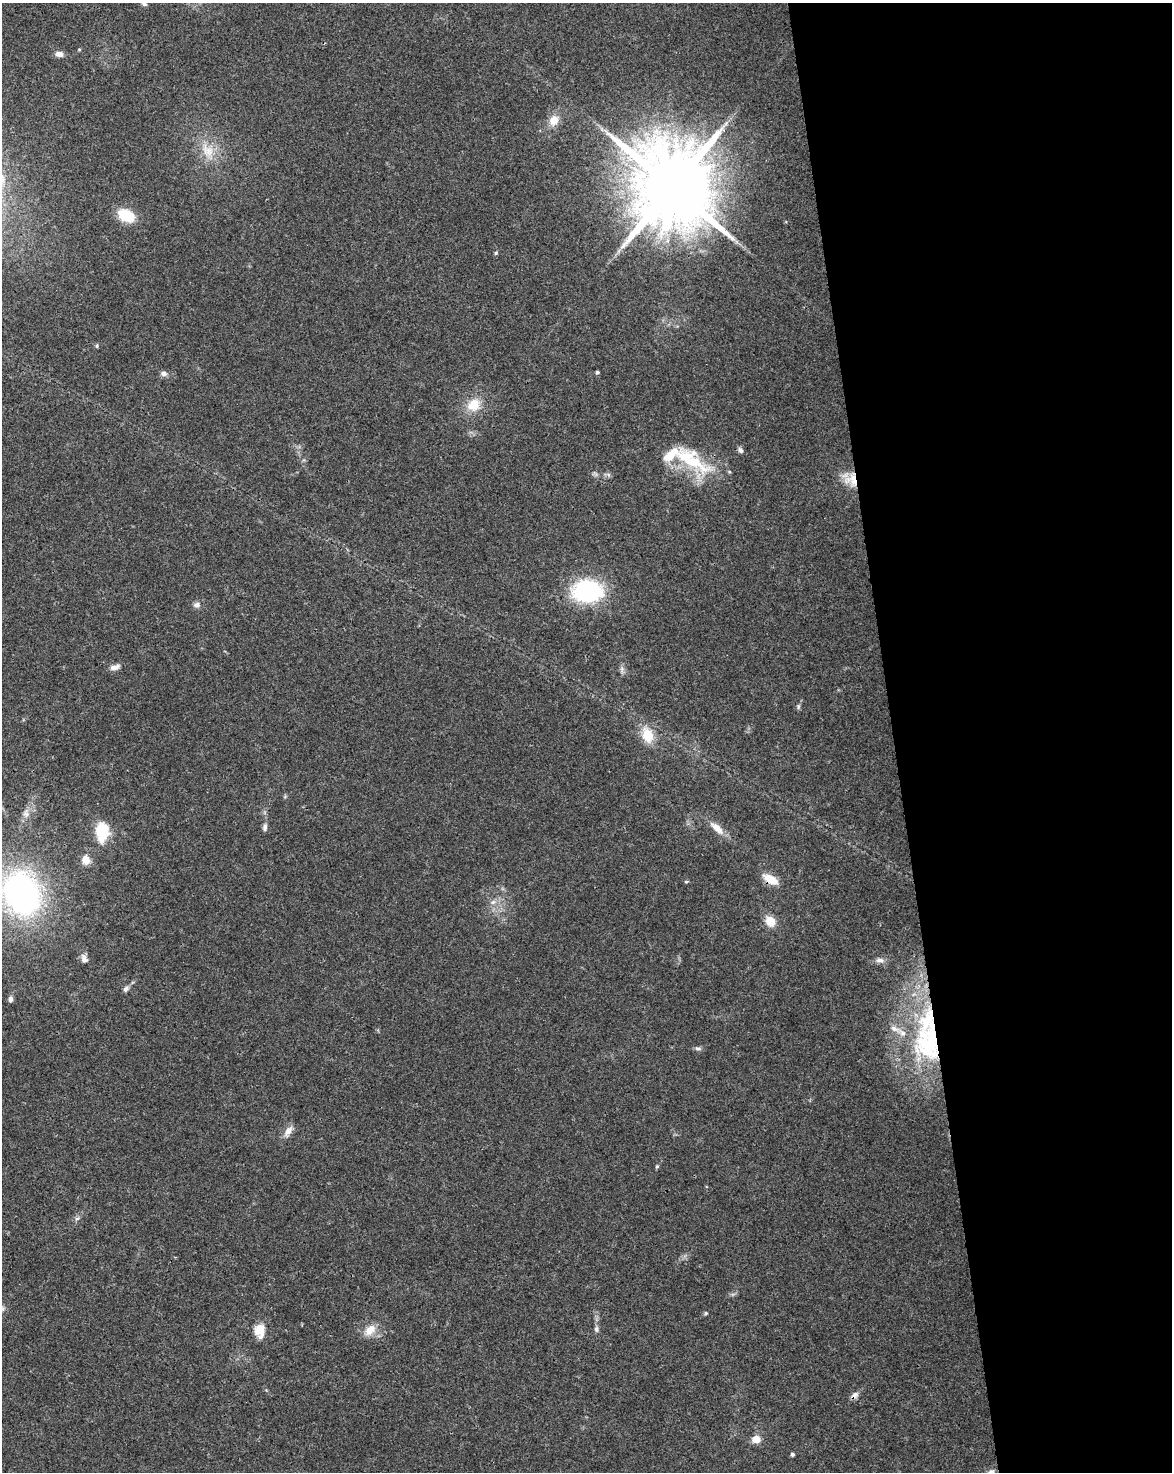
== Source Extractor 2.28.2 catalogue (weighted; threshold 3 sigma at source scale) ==
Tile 8 of 4 x 3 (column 4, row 2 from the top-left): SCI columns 3565-4734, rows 1538-3007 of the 4791 x 4502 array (HDU 1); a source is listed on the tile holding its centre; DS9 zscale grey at full resolution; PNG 1174 x 1474 px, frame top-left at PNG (2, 3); no overlay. Shown black and unused: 24% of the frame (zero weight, under 3 of 4 exposures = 5% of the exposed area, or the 3 px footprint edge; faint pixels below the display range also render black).
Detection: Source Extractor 2.28.2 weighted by HDU 2 'WHT'; one run over the whole footprint, this tile lists its part. Background 0.0306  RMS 0.0036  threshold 0.0162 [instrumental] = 3 sigma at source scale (4.5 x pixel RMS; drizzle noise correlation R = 1.50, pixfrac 1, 0.0396/0.0396 arcsec/px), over >= 5 px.
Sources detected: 52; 5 inside a brighter listed object's ellipse — not listed separately; the other 47 listed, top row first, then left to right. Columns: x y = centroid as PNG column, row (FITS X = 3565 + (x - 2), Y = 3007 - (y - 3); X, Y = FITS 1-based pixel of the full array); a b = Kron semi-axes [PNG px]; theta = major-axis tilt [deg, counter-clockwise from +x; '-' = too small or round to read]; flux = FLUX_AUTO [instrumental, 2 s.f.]
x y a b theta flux
144 4 8 5 -19 0.97
59 54 8 6 -5 2.2
554 120 14 12 66 4.3
207 151 25 15 -58 8.3
672 187 22 21 - 5900
126 215 14 10 -24 14
496 253 5 5 - 0.45
97 346 6 4 -90 0.46
597 372 4 4 - 0.74
164 373 9 7 0 1.3
474 405 19 16 36 7.8
740 450 8 6 -49 1.1
690 459 66 22 -33 25
851 480 20 18 -86 7.8
587 591 32 23 -2 37
197 605 9 8 - 1.5
115 667 13 7 16 2
622 669 9 6 -83 1.1
798 706 7 5 83 0.69
647 735 16 11 -68 9
26 813 13 9 -85 2.4
265 827 10 6 82 1.2
717 828 23 9 -42 4.4
102 832 22 13 88 13
86 860 11 9 -75 3.6
770 879 15 8 -30 7.1
686 882 5 4 - 0.46
21 893 42 35 -65 120
493 902 9 6 17 1.5
770 921 12 10 -48 5.2
84 959 12 8 -73 1.8
880 960 13 7 -4 1.8
126 989 9 6 46 1.2
10 999 8 6 73 1
929 1043 52 42 77 57
698 1048 9 6 -16 0.98
288 1131 16 7 61 2.8
657 1166 6 4 53 0.5
77 1218 7 4 2 0.72
706 1313 5 5 - 0.45
596 1329 8 6 81 1
370 1330 18 11 41 4.8
260 1331 17 12 -89 5.7
854 1395 11 7 31 1.7
756 1439 5 5 - 10
792 1454 4 4 - 0.83
991 1472 13 11 58 2.7
Overlapping masked pixels (flux is a lower limit): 5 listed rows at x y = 690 459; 851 480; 770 879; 929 1043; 854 1395
Isophote crosses this tile's border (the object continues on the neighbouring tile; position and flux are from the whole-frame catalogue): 3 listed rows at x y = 144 4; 21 893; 991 1472